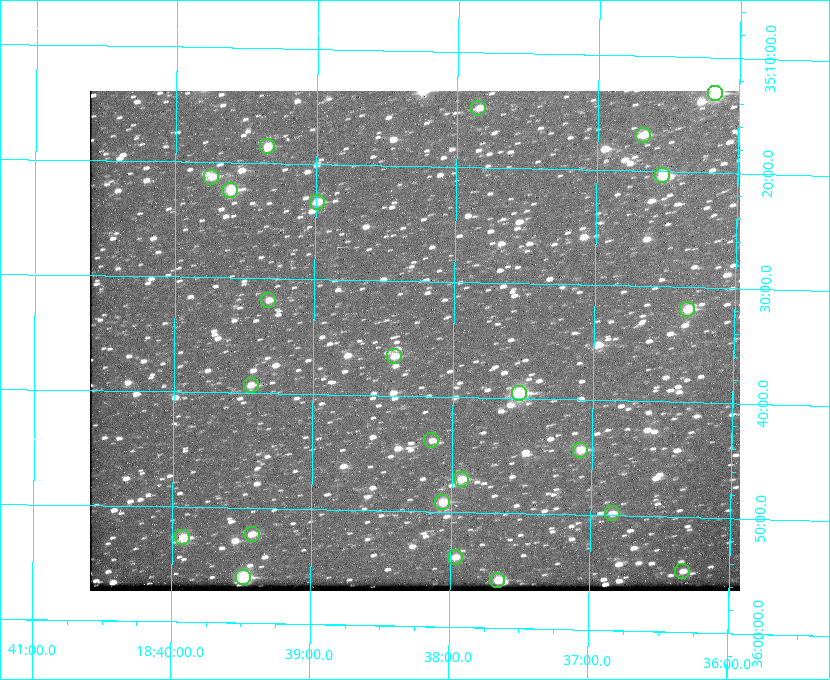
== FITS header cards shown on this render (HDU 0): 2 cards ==
NAXIS1  =                  650 / Width of table row in bytes
NAXIS2  =                  500 / Number of rows in table

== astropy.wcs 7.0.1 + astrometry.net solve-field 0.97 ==
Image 650 x 500 px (HDU 0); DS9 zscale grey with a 90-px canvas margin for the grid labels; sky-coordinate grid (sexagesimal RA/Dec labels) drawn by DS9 from the SOLVED WCS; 24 Tycho-2 reference stars matched to detected sources circled (green)
Header WCS: none
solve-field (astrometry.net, Tycho-2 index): SOLVED blind (the file carries no WCS)
Solved WCS: RA---TAN-SIP/DEC--TAN-SIP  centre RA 18:38:17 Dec +35:35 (279.57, +35.59 deg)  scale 5.23 arcsec/px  FOV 56.7' x 43.5'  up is +179 deg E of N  parity flipped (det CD > 0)
(file carries no celestial WCS; the grid is the blind solution)
Tycho-2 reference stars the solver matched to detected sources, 24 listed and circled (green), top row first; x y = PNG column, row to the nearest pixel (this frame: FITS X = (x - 90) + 1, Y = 500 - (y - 91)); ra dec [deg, ICRS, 3 dp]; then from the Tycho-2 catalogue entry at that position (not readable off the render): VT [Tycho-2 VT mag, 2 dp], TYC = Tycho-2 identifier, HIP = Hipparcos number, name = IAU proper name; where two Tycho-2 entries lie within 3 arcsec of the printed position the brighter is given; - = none
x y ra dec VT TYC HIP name
715 93 279.043 +35.218 9.20 2645-1090-1 - -
478 108 279.462 +35.247 10.59 2645-881-1 - -
643 135 279.169 +35.281 10.53 2645-756-1 - -
267 146 279.838 +35.309 10.90 2645-842-1 - -
662 175 279.134 +35.339 9.91 2645-980-1 - -
211 177 279.936 +35.355 10.62 2645-481-1 - -
230 190 279.902 +35.373 9.13 2645-567-1 - -
317 202 279.747 +35.388 10.29 2645-648-1 - -
268 300 279.832 +35.532 10.61 2645-711-1 - -
687 309 279.085 +35.532 9.84 2645-710-1 - -
394 356 279.606 +35.610 10.50 2645-565-1 - -
251 385 279.862 +35.655 10.83 2649-120-1 - -
519 393 279.382 +35.660 8.88 2649-136-1 91311 -
431 440 279.537 +35.731 11.00 2649-31-1 - -
580 450 279.271 +35.739 10.27 2649-22-1 - -
461 479 279.483 +35.786 9.96 2649-1276-1 - -
442 502 279.516 +35.819 10.07 2649-1464-1 - -
612 513 279.212 +35.831 10.99 2649-1529-1 - -
252 534 279.857 +35.871 10.88 2649-1588-1 - -
182 537 279.981 +35.878 10.88 2649-1568-1 - -
455 557 279.492 +35.899 10.86 2649-1492-1 - -
682 571 279.083 +35.912 11.42 2649-1448-1 - -
243 577 279.871 +35.934 9.15 2649-1364-1 91485 -
497 580 279.414 +35.931 10.32 2649-1381-1 - -